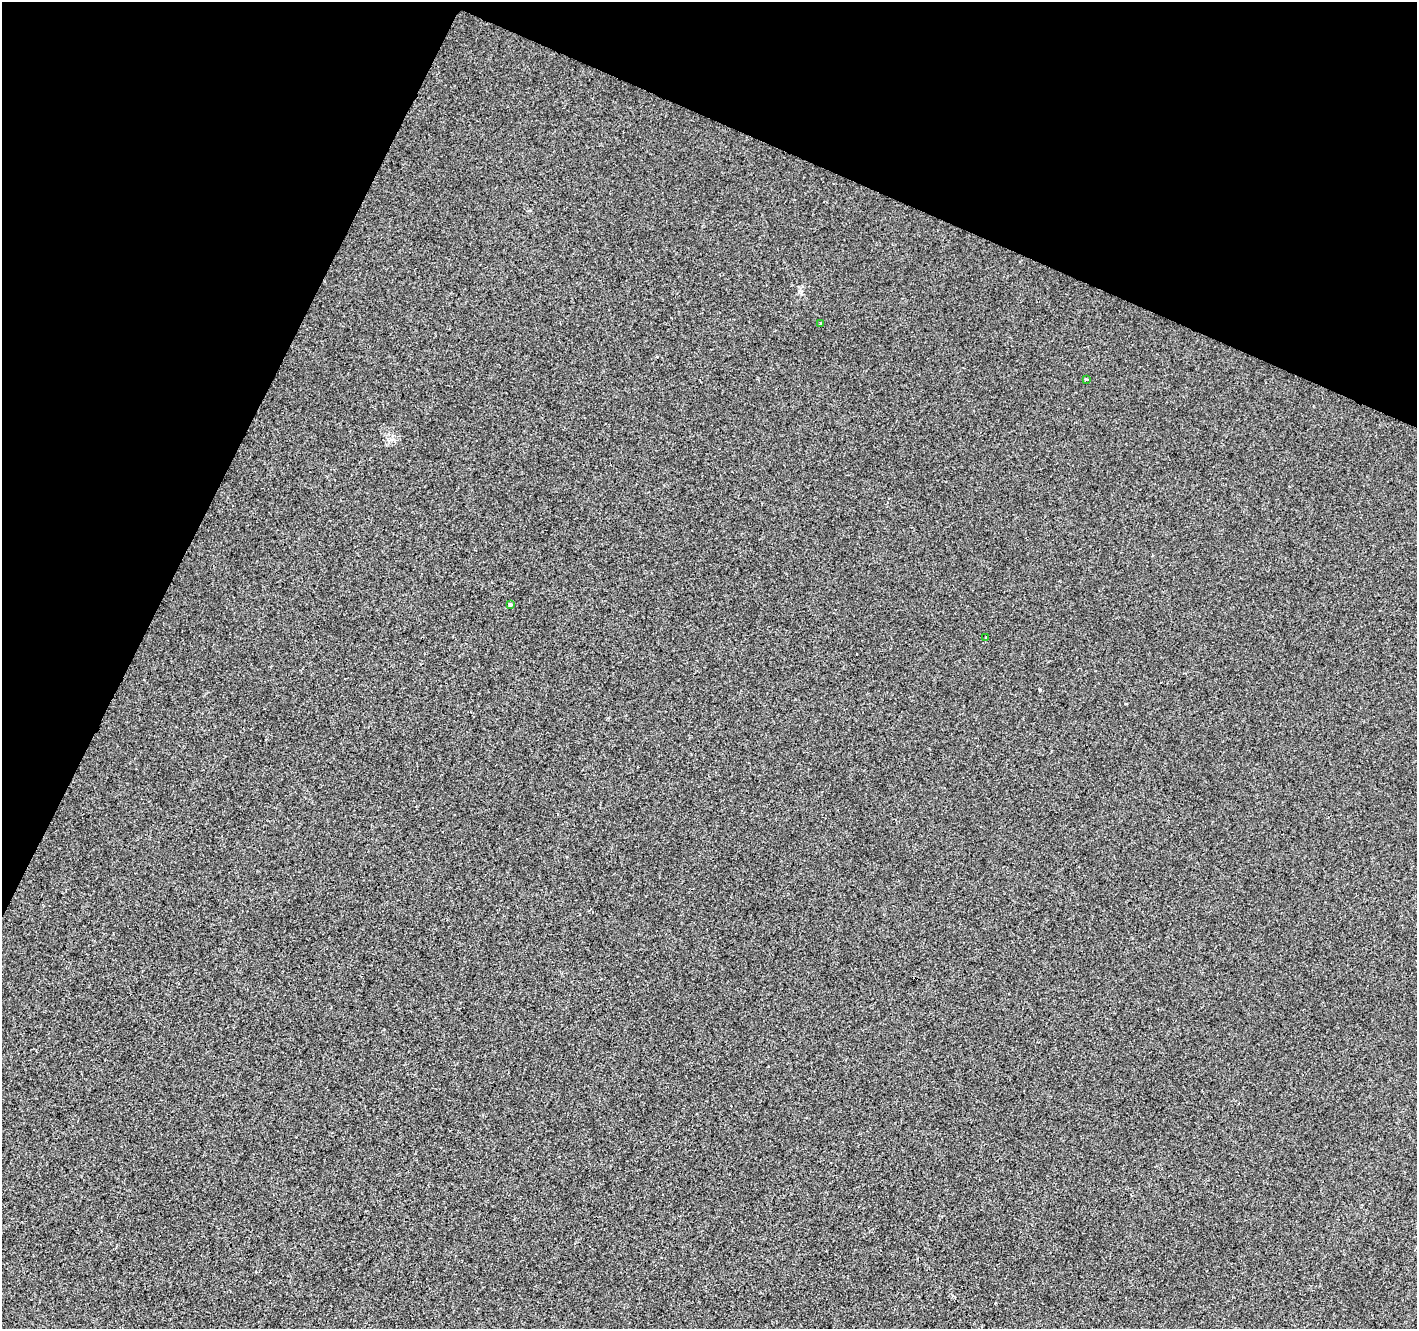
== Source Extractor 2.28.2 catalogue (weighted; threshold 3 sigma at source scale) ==
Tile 2 of 4 x 4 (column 2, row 1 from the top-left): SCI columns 1422-2836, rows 4251-5577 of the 5667 x 5782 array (HDU 1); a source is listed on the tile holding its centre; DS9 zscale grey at full resolution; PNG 1419 x 1331 px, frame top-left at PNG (2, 2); each listed source drawn as its Kron ellipse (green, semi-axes under 4 px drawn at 4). Shown black and unused: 22% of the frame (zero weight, under 2 of 3 exposures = <1% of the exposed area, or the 3 px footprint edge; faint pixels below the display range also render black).
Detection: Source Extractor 2.28.2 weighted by HDU 2 'WHT'; one run over the whole footprint, this tile lists its part. Background -6.41e-04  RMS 0.0041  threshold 0.0186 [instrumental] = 3 sigma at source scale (4.5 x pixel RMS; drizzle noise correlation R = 1.50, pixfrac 1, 0.0396/0.0396 arcsec/px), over >= 5 px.
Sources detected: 5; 1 cosmic-ray / hot-pixel residue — neither listed nor drawn; the other 4 listed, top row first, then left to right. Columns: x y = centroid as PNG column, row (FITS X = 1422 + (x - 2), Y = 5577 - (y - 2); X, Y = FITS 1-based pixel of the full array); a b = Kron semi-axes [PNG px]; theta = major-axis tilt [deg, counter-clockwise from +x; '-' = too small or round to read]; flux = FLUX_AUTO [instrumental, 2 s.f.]
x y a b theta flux
821 323 3 3 - 1.1
1086 379 3 3 - 0.62
510 604 4 3 - 2
985 638 3 2 - 0.68